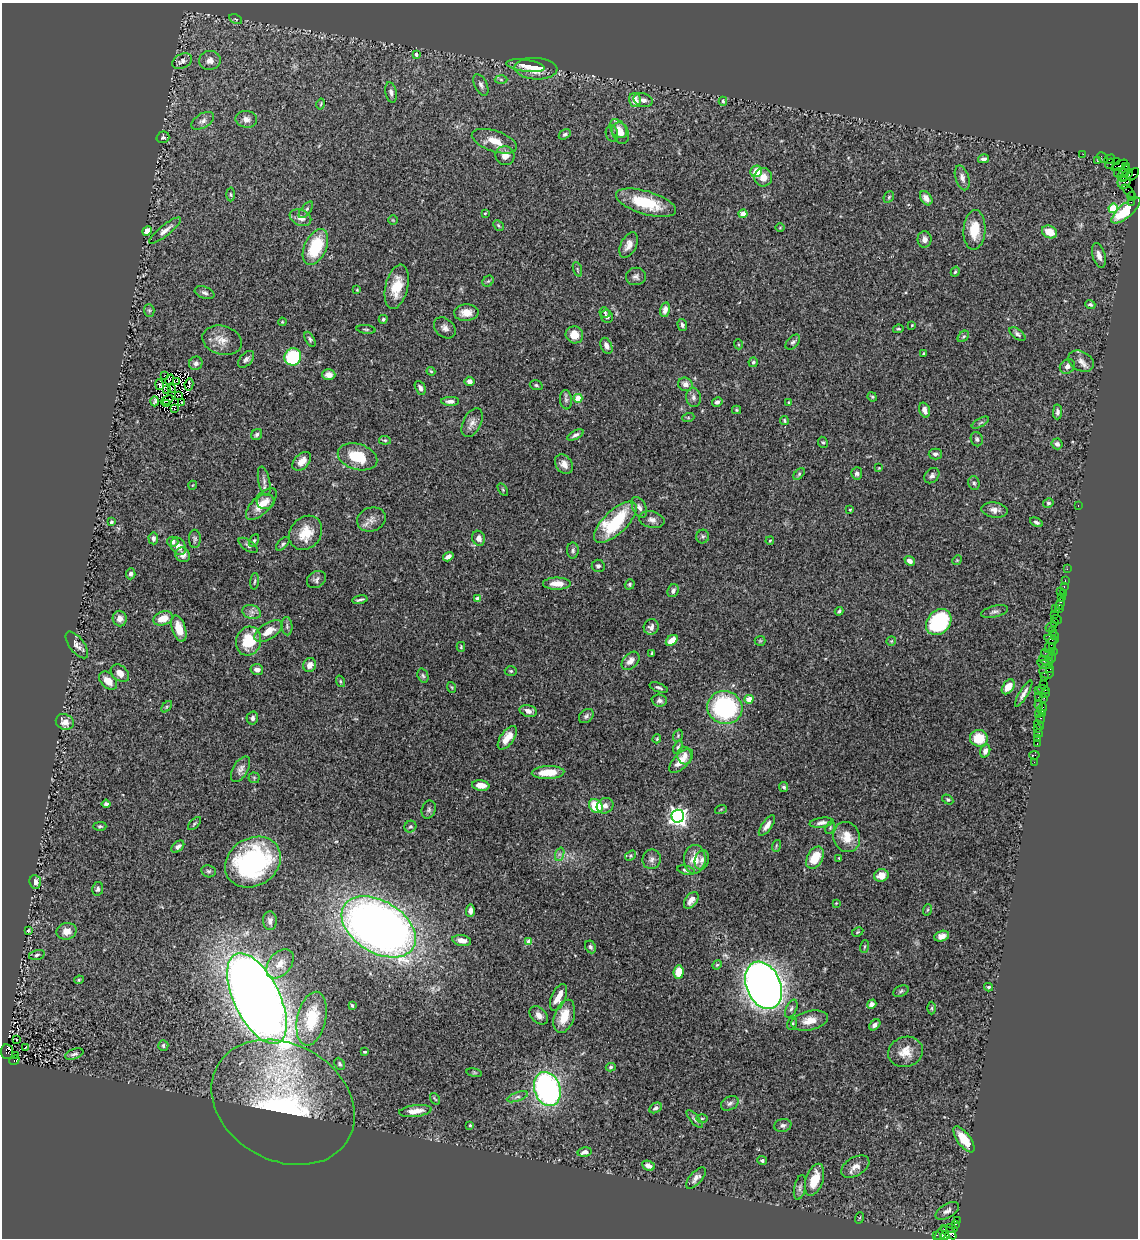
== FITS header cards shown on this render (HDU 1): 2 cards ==
NAXIS1  =                 1136
NAXIS2  =                 1236

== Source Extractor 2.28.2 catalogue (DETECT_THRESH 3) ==
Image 1136 x 1236 px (HDU 1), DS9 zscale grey, 1 PNG px = 1 image px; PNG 1140 x 1240 px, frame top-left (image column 1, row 1236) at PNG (2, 3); each listed source drawn as its Kron ellipse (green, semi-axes under 4 px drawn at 4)
Background 1.03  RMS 0.042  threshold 0.127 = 3 sigma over >= 5 px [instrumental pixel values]
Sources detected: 384; all 384 listed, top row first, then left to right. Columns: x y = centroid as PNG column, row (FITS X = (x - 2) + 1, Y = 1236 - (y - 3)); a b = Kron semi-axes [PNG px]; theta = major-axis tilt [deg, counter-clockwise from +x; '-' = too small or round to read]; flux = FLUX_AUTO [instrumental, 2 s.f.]
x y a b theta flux
236 19 7 4 -26 4.8
416 54 4 4 - 8.8
210 60 11 9 14 22
182 61 10 7 27 13
526 66 19 6 -8 21
536 69 21 10 -3 59
501 80 6 4 -2 4.1
481 85 11 6 -63 12
391 92 10 5 -77 9.9
635 100 7 6 - 31
643 100 10 6 -16 12
723 101 4 3 - 4.1
321 104 5 2 - 2.6
246 119 11 8 -10 17
203 121 12 7 31 13
618 129 10 7 -52 18
621 133 11 8 -67 30
565 134 6 4 31 5.7
612 134 8 6 -75 7.1
163 137 6 5 - 6.1
494 141 23 10 -19 50
1083 154 2 2 - 15
505 156 10 9 - 24
1103 158 6 2 -47 50
983 159 5 4 - 8
1109 159 6 4 31 180
1097 160 3 2 - 1.6
1117 162 3 2 - 51
1110 164 5 3 - 520
1120 165 9 4 28 470
1125 166 3 2 - 130
756 171 6 5 - 47
1124 171 8 3 58 87
1118 173 4 3 - 530
1133 174 7 3 51 49
1127 175 7 4 38 860
763 177 9 9 - 31
962 178 13 6 -73 16
1123 178 4 3 - 490
1124 182 6 6 - 320
1128 191 8 3 -47 27
231 194 7 3 -88 4.1
1132 196 4 2 - 53
889 197 6 4 49 3.9
926 198 8 5 -56 19
1131 202 2 2 - 14
646 203 31 11 -17 130
1113 208 5 4 - 120
306 210 10 5 52 7.8
1126 210 18 6 41 140
485 213 4 3 - 3
743 214 4 4 - 45
300 218 11 8 -23 21
393 220 4 4 - 3
498 225 6 4 -46 4.2
780 228 5 3 - 2.4
165 230 20 5 39 17
974 230 20 11 86 66
147 231 5 4 - 25
1049 232 8 6 -26 40
924 239 8 7 - 13
629 245 13 7 64 22
315 247 19 11 65 140
1099 256 13 6 -75 20
577 269 8 3 -71 3.9
955 272 5 4 - 4.1
636 276 10 8 9 11
488 281 6 5 - 4.2
397 287 22 11 77 68
357 290 3 3 - 2.4
205 293 10 5 -20 9.1
1090 304 5 4 - 5.2
149 310 6 5 - 5.1
665 310 7 5 78 21
605 312 5 4 - 4.7
466 313 12 8 4 29
607 316 6 6 - 9.3
383 319 4 4 - 4.2
282 322 4 3 - 2.7
682 325 6 4 -73 6.8
912 325 3 3 - 2.4
445 328 12 9 -41 15
366 329 9 3 -6 4.1
898 329 5 4 - 4.1
1017 334 9 5 -36 7.3
574 335 9 8 - 32
963 336 6 4 47 5
310 339 8 4 -61 5.6
222 340 20 14 -16 37
793 342 9 5 47 6.9
738 344 5 3 - 2.8
606 346 8 5 -64 14
924 354 3 3 - 3.9
293 357 9 8 - 200
246 359 10 6 48 8.7
1081 361 13 9 -29 20
753 362 5 4 - 4.9
196 363 7 6 - 12
1067 366 8 6 42 14
431 371 4 3 - 3.2
165 375 3 2 - 14
329 375 6 5 - 20
169 380 5 2 - 2
469 381 5 4 - 17
177 382 3 2 - 2.4
159 384 5 3 - 7.7
685 384 7 6 - 20
189 385 6 2 78 3.4
536 385 6 4 -17 4.7
420 388 7 5 -64 12
167 389 2 2 - 1.4
171 389 2 2 - 4
178 395 2 2 - 0.93
693 397 10 7 -84 11
872 397 5 4 - 3.6
578 398 4 4 - 63
167 400 7 2 26 3.6
566 400 10 6 -83 8.4
155 401 5 3 - 2.6
450 401 9 4 0 12
717 402 5 4 - 6.9
789 402 3 3 - 2.7
182 403 3 2 - 2.9
166 404 3 2 - 2.4
174 408 3 2 - 2.9
736 410 4 4 - 3.3
925 410 8 5 -71 13
1058 412 7 4 89 9.3
688 418 6 4 19 3.7
784 420 4 3 - 3.6
472 423 15 9 64 19
980 423 9 4 30 5.3
257 435 6 5 - 6.9
575 435 9 4 27 8.4
977 439 7 6 - 6.6
385 440 6 4 -7 4.3
823 442 6 5 - 4.2
1057 444 5 5 - 8.5
935 454 7 5 1 7.8
357 457 20 13 -17 95
302 461 11 7 46 24
564 464 10 8 -52 20
879 468 3 3 - 2.2
857 473 6 5 - 8.1
799 474 7 4 46 4.7
932 476 8 6 44 9.4
264 481 15 5 -78 12
974 483 7 5 -72 6.6
193 485 4 3 - 1.9
503 490 7 4 -59 4
266 502 9 7 3 16
1048 503 5 4 - 4.6
261 504 20 9 47 40
1078 505 3 2 - 4.3
639 507 11 6 -64 12
850 510 3 2 - 2.5
995 510 13 7 -7 18
371 519 14 12 23 22
652 520 13 8 -13 15
111 522 3 3 - 6.5
615 522 27 11 44 200
1036 522 7 4 -27 6.4
306 533 18 15 50 60
703 537 7 6 - 6
153 538 6 4 -86 7.5
479 538 7 6 - 17
195 539 9 6 -90 6.6
254 541 7 4 62 4.6
770 541 4 3 - 3.5
173 542 5 5 - 9.4
283 544 8 4 45 5.6
248 545 11 5 -35 8.1
178 546 9 7 -60 22
573 550 8 6 90 7.6
183 555 8 7 - 17
448 557 6 4 34 12
957 560 5 4 - 3.2
910 561 5 4 - 15
598 566 6 6 - 6.7
1067 569 2 2 - 19
131 574 5 5 - 7.5
316 580 10 8 35 10
1065 580 3 2 - 58
255 581 8 3 84 4
557 584 14 6 0 28
630 584 5 4 - 4.8
1064 586 3 2 - 47
673 591 7 5 64 12
1060 591 2 2 - 59
1063 593 3 2 - 23
1062 597 3 2 - 48
477 599 4 4 - 11
360 600 7 2 12 6
1060 604 6 3 70 100
1055 608 3 2 - 51
1059 609 4 2 - 47
839 611 4 3 - 5.4
252 612 9 7 -16 12
994 612 14 5 13 9.5
1055 615 3 2 - 74
120 618 8 7 - 21
163 618 10 7 19 38
1056 620 5 2 - 64
939 622 14 11 47 260
1055 623 2 2 - 21
287 626 9 5 -83 7.1
651 627 8 7 - 12
1051 627 6 2 34 110
179 629 14 6 -72 44
269 631 16 8 33 37
1052 631 3 2 - 31
1054 635 4 2 - 48
1051 639 7 4 -15 200
672 640 6 4 39 34
249 641 14 12 73 96
760 641 5 5 - 3.6
891 641 5 4 - 3
1051 644 9 3 60 230
77 645 16 7 -53 16
461 647 5 4 - 3.3
1052 648 4 3 - 76
1053 651 2 2 - 42
652 653 3 3 - 3.6
1047 654 7 3 -37 78
1052 658 6 3 77 140
630 661 11 7 47 20
1046 661 7 3 -20 290
1045 664 8 3 -17 190
310 665 7 6 - 19
1050 668 3 3 - 89
257 669 6 5 - 14
511 671 6 5 - 4.4
1047 672 7 6 - 260
120 673 10 7 -42 19
423 676 7 5 -71 5.1
1044 677 4 2 - 47
108 681 11 7 -45 32
340 681 6 4 -73 3.5
1044 684 2 2 - 36
451 687 5 3 - 3
658 687 9 4 -20 6.1
1008 687 8 5 55 39
1043 689 6 3 -17 87
1039 691 2 2 - 74
1045 693 3 2 - 46
1024 694 15 4 58 14
1038 697 3 2 - 110
1044 698 2 2 - 23
749 699 4 4 - 34
659 701 7 6 - 8.1
1039 705 4 2 - 6.7
167 707 7 4 46 4.3
725 708 17 16 - 370
1042 708 6 4 64 110
528 711 9 5 -14 15
1038 714 2 2 - 330
1042 714 3 2 - 34
586 716 8 6 43 7.5
252 718 6 5 - 8
1041 719 5 3 - 86
65 722 9 7 -24 24
1039 725 6 2 -44 22
1037 728 3 2 - 12
1038 733 4 3 - 89
678 736 6 4 71 3.6
507 738 13 6 54 36
979 738 9 8 - 68
657 739 4 3 - 3.3
1038 739 3 2 - 18
1037 744 3 2 - 45
678 747 7 4 70 5.3
985 751 7 5 70 15
1034 755 5 2 - 6.6
685 756 9 7 -86 15
681 761 15 7 45 33
1034 762 2 2 - 4.7
240 769 14 7 59 15
548 772 16 6 2 61
254 778 5 5 - 4.6
481 785 9 5 -8 28
784 787 5 4 - 5.5
948 800 6 4 -32 4.7
106 804 4 4 - 5.8
596 806 7 6 - 88
605 806 8 7 - 15
721 809 6 4 19 3
429 810 9 7 69 7.9
678 816 6 6 - 1300
821 823 12 5 8 12
194 824 8 3 45 4.2
767 825 12 5 55 16
100 826 6 4 1 4.5
410 827 6 5 - 5.9
830 828 6 3 65 3.4
847 837 15 13 -70 45
776 846 6 3 73 3.2
178 847 7 5 41 11
560 854 7 4 71 6.8
631 856 6 4 36 3.6
815 858 12 7 61 67
839 858 3 2 - 2.6
652 859 10 9 - 13
695 859 14 11 88 42
702 860 10 7 73 13
253 862 29 24 32 470
686 870 9 4 -13 7.4
209 871 7 6 - 6.5
881 875 7 6 - 37
35 882 7 6 - 13
98 889 7 5 78 7
691 900 9 5 54 19
836 903 3 3 - 2
927 910 6 4 71 3.5
470 911 6 4 88 13
270 921 9 7 -88 14
379 927 40 26 -32 2500
28 930 4 3 - 3.4
67 931 10 8 12 26
858 932 6 4 27 3.4
942 936 8 5 16 16
462 940 9 5 -11 22
529 942 4 4 - 39
590 947 6 5 - 7.1
864 947 6 3 71 3.2
37 955 8 4 15 6.6
280 964 17 11 49 35
717 965 5 4 - 3.5
679 972 7 5 85 56
79 980 5 4 - 3.9
763 985 25 17 -67 2900
989 987 4 3 - 4.2
901 991 8 5 25 5.9
558 997 14 7 66 42
257 999 49 22 -64 7000
872 1004 5 4 - 12
352 1006 4 2 - 3
932 1008 6 4 89 4.3
791 1009 9 5 64 8
539 1015 11 7 -45 18
564 1016 17 10 71 60
312 1019 27 14 77 100
810 1021 19 9 12 38
792 1024 6 5 - 4.8
875 1025 6 4 44 9.9
17 1039 3 2 - 7
163 1046 5 5 - 6.2
25 1048 3 2 - 5.2
7 1052 7 6 - 900
365 1052 3 3 - 3.5
906 1052 17 15 18 46
74 1054 9 5 19 8.7
15 1055 3 3 - 76
14 1060 5 4 - 440
340 1064 6 5 - 6.2
611 1067 5 4 - 4
474 1073 8 4 -8 4
547 1089 17 13 -72 690
517 1097 11 4 19 8.4
435 1099 6 3 -54 3.1
283 1102 75 58 -29 670
730 1103 9 6 28 9
656 1108 7 5 29 7
415 1111 16 6 7 26
702 1118 6 4 0 3.1
694 1119 11 4 -48 6.9
470 1125 3 2 - 3.2
783 1125 8 6 11 10
964 1139 15 6 -54 58
585 1152 7 4 10 14
762 1160 5 4 - 6.9
648 1166 7 4 -23 17
855 1167 15 9 31 22
696 1178 13 6 48 15
814 1180 17 8 71 64
800 1187 13 5 78 9.9
947 1211 13 7 30 13
859 1218 6 3 70 2.8
957 1220 3 2 - 63
955 1224 3 3 - 22
952 1228 6 3 -15 85
949 1232 9 4 -40 910
941 1234 8 4 58 180
936 1235 3 2 - 37
945 1236 4 4 - 250